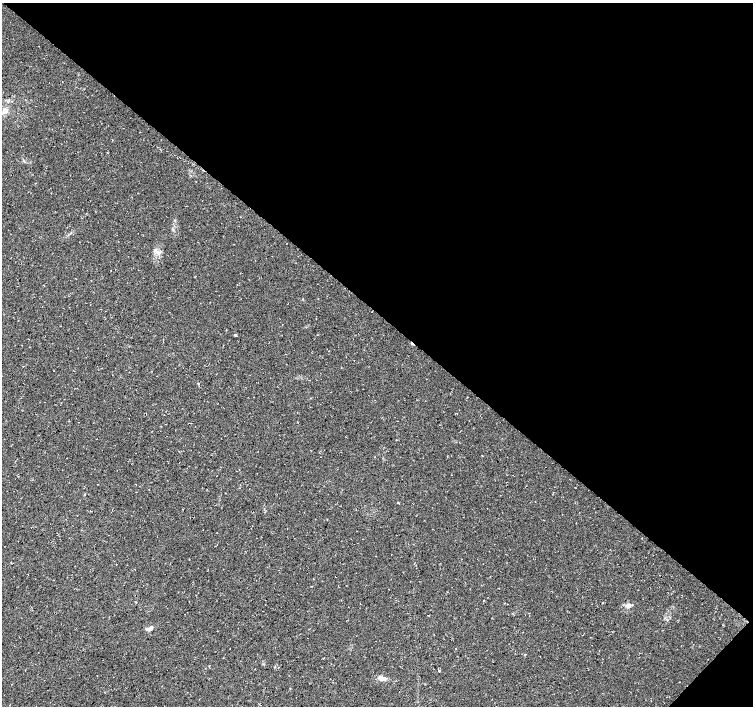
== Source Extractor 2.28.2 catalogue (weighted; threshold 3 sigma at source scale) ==
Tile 8 of 4 x 4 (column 4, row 2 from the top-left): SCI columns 4511-6012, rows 3049-4455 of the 6017 x 6031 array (HDU 1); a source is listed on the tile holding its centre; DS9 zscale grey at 2 x 2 block average (1 PNG px = mean of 2 x 2 image px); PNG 755 x 708 px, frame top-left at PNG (2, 3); no overlay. Shown black and unused: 45% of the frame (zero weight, under 3 of 4 exposures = <1% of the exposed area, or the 3 px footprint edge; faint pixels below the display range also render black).
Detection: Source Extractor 2.28.2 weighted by HDU 2 'WHT'; one run over the whole footprint, this tile lists its part. Background 0.0111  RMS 0.0071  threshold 0.0321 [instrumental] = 3 sigma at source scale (4.5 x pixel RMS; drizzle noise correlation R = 1.50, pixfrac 1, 0.0396/0.0396 arcsec/px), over >= 5 px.
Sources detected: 10; all 10 listed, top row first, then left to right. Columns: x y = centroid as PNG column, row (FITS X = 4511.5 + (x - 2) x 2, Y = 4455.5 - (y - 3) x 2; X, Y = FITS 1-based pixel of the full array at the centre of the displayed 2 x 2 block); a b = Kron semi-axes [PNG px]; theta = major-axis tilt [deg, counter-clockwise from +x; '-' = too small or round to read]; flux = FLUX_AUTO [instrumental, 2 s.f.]
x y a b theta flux
5 111 8 6 49 10
156 251 10 3 -32 5.1
235 335 3 2 - 2.1
412 344 5 2 - 2.1
84 495 2 2 - 0.89
483 601 2 2 - 0.65
603 603 2 2 - 0.64
629 605 5 4 - 5.8
150 628 9 4 26 6.2
381 678 11 4 -17 9.4
Overlapping masked pixels (flux is a lower limit): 1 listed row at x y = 412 344
Diffuse or blended objects may show on this block-average render without a row.